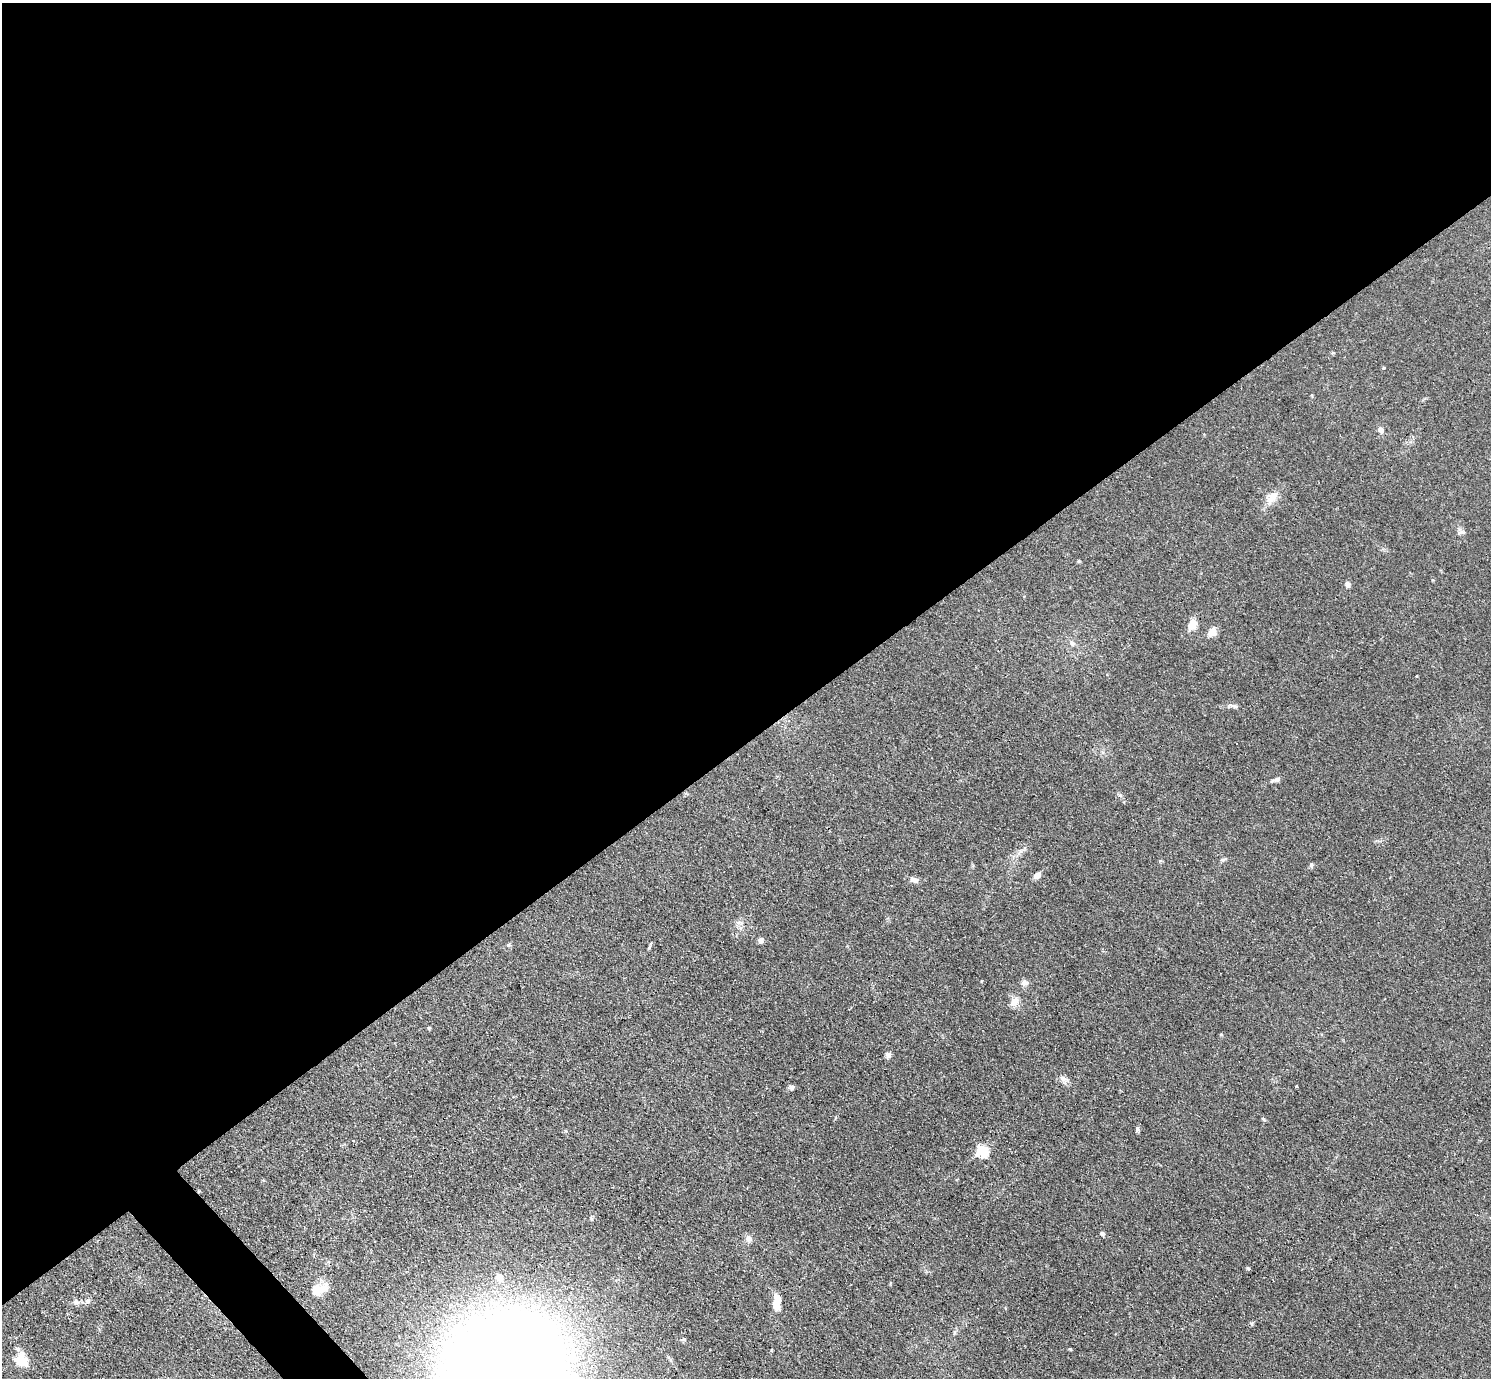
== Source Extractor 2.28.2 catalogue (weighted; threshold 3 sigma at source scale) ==
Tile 2 of 4 x 4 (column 2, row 1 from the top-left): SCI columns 1553-3041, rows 4457-5832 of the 6126 x 6131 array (HDU 1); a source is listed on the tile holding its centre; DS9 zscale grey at full resolution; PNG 1493 x 1380 px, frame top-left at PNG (2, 3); no overlay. Shown black and unused: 55% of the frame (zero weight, under 3 of 4 exposures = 1% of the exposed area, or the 3 px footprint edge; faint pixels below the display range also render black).
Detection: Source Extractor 2.28.2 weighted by HDU 2 'WHT'; one run over the whole footprint, this tile lists its part. Background 0.0708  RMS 0.006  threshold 0.0268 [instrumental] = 3 sigma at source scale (4.5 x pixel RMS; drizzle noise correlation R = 1.50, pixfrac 1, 0.05/0.05 arcsec/px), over >= 5 px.
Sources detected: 42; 1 inside a brighter object's white glare — not listed; the other 41 listed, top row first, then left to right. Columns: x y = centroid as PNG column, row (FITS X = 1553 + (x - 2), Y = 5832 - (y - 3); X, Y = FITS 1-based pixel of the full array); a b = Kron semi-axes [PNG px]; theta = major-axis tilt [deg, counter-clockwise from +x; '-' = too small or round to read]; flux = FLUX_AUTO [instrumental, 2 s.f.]
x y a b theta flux
1384 368 3 3 - 1.4
1381 430 8 6 -63 2.5
1272 497 21 12 50 7.1
1462 532 11 5 3 1.7
1079 561 4 4 - 0.71
1347 584 7 6 - 2.2
1192 624 15 10 67 4.8
1212 632 11 9 53 4.6
1072 643 8 6 -37 2
1235 706 7 4 -1 1.1
1277 779 8 6 28 1.8
1120 795 6 4 -18 0.91
1223 860 10 3 11 1.1
1311 865 6 5 - 1.2
1037 875 8 6 31 2.9
914 880 10 7 -19 2.7
761 940 7 6 - 1.8
508 945 6 4 19 0.79
1025 982 9 9 - 2.3
1014 1002 14 9 52 4.3
429 1028 5 3 - 0.59
1221 1034 5 3 - 0.55
888 1055 7 6 - 2.2
1062 1078 10 7 -46 2.6
791 1087 7 6 - 1.6
1263 1119 6 4 -29 0.94
1137 1129 7 5 -86 1.2
353 1141 3 3 - 0.69
983 1151 6 6 - 53
1102 1233 5 5 - 1.6
748 1238 9 8 - 2.6
1248 1268 5 4 - 0.75
499 1277 5 5 - 7.5
320 1289 23 12 25 8.7
777 1299 13 9 -89 5.4
87 1301 9 6 44 1.7
76 1302 8 6 -11 1.8
1251 1324 5 3 - 0.82
1070 1349 4 3 - 0.57
21 1361 17 14 -32 10
505 1364 67 57 10 1700
Overlapping masked pixels (flux is a lower limit): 1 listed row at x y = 505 1364
Isophote crosses this tile's border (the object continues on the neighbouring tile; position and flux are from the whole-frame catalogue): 1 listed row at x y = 505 1364
Unlisted compact peaks at least as high as the median listed source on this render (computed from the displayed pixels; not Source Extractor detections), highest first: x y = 1296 1086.